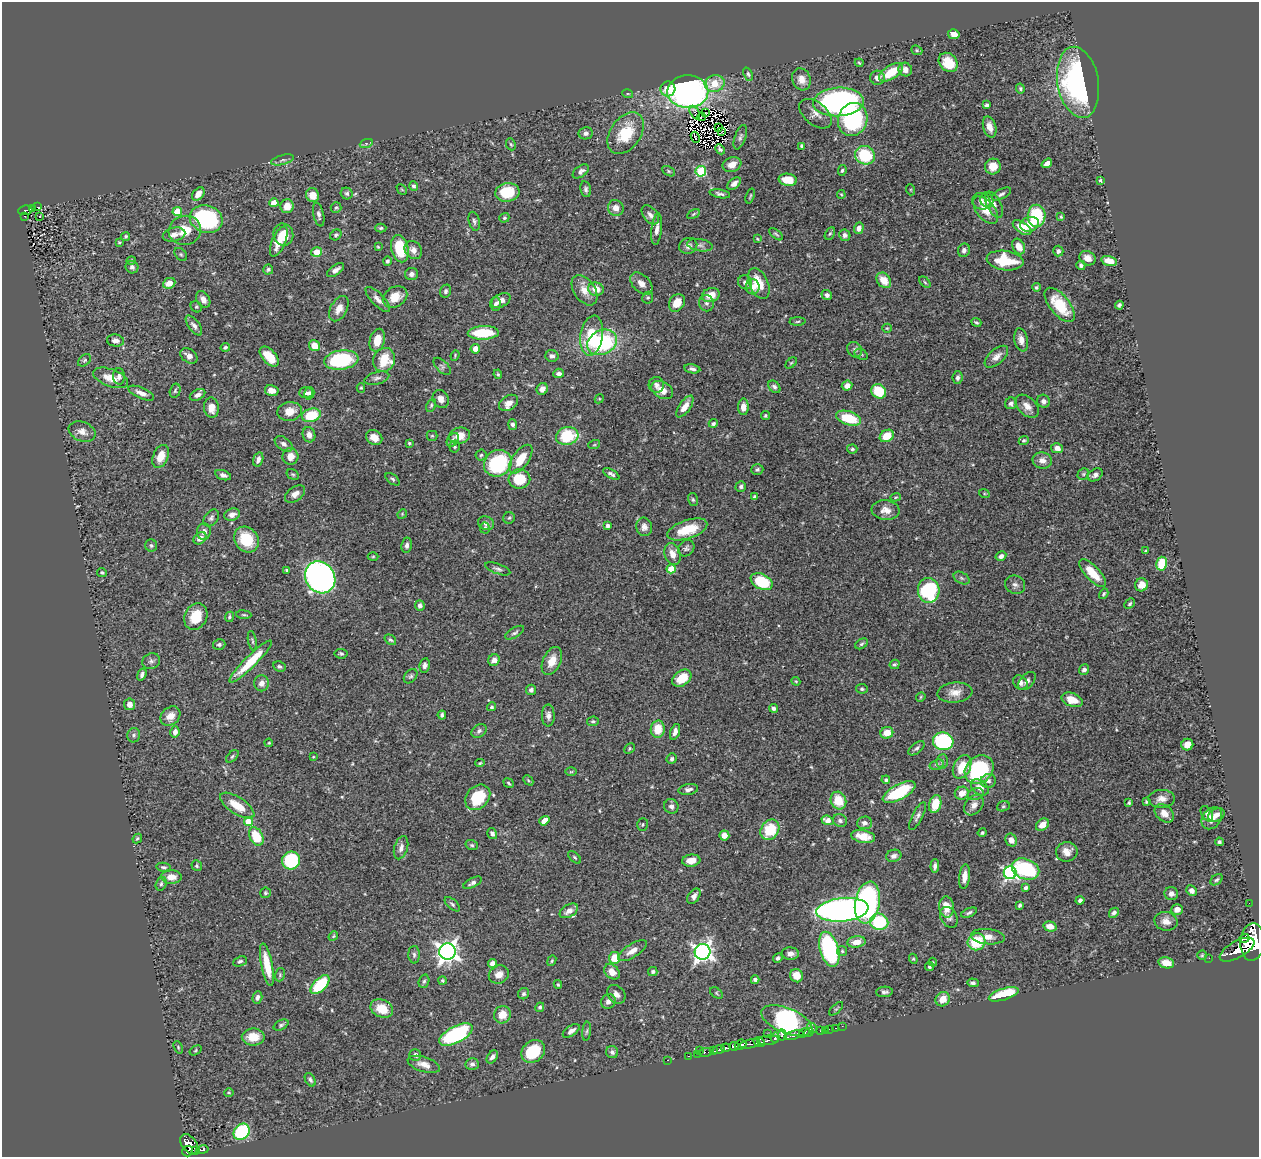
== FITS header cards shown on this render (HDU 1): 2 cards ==
NAXIS1  =                 1257
NAXIS2  =                 1155

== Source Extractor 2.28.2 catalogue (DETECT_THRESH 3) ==
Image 1257 x 1155 px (HDU 1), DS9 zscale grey, 1 PNG px = 1 image px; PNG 1261 x 1159 px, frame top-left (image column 1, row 1155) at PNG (2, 2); each listed source drawn as its Kron ellipse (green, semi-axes under 4 px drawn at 4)
Background 0.445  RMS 0.02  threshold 0.0596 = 3 sigma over >= 5 px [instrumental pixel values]
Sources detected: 538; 2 with non-positive FLUX_AUTO (blend fragments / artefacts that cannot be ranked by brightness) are neither listed nor drawn; of the other 536, the 500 brightest by FLUX_AUTO listed and drawn (36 fainter detections omitted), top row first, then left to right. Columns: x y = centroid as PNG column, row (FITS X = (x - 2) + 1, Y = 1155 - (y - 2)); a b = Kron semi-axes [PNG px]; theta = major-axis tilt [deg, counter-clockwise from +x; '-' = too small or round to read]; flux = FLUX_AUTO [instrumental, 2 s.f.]
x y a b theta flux
954 34 6 5 - 12
917 50 6 4 -22 1.9
948 62 11 8 -46 29
859 63 4 3 - 1.5
905 70 7 6 - 8.9
891 72 14 6 33 37
748 74 7 4 -66 2.4
878 78 7 7 - 7.2
801 79 11 9 -71 12
1078 82 36 20 -80 260
715 83 10 8 16 24
1020 88 5 4 - 2.2
668 89 7 7 - 22
688 91 20 16 2 440
628 94 5 3 - 1.4
838 102 25 14 3 350
986 105 4 4 - 3.1
695 113 7 3 -64 1.5
705 113 4 2 - 2.1
816 114 19 11 -40 11
701 117 4 2 - 1.8
853 120 17 14 69 150
990 127 11 6 -73 10
718 128 3 2 - 1.5
722 131 4 2 - 2.6
586 133 7 6 - 5
626 133 23 15 55 49
695 137 6 2 -64 1.4
740 137 13 5 71 3.9
366 144 6 4 19 2.6
511 144 6 4 -67 1.8
802 146 4 3 - 2.9
720 149 5 3 - 2.4
865 155 10 9 - 64
283 160 12 4 16 4
1047 163 6 4 35 6.7
732 165 9 7 21 12
993 166 8 7 - 19
842 170 5 4 - 2.2
581 171 9 5 35 5.6
669 171 7 4 -28 2.1
701 171 5 5 - 98
788 180 9 6 -9 26
1100 181 4 3 - 2.3
734 184 8 5 37 6.5
414 186 4 4 - 3.8
402 189 6 3 -45 1.4
586 189 8 5 -80 3.8
911 190 5 3 - 1.3
507 192 12 9 9 51
347 193 6 5 - 3.1
198 194 7 5 51 13
720 194 10 4 -10 4
1001 194 10 5 27 4.1
312 195 7 6 - 15
841 195 4 3 - 1.4
750 196 7 3 70 1.6
987 200 7 6 - 5.1
981 201 9 8 - 6.2
274 203 4 4 - 22
994 205 14 7 -63 7.5
287 206 7 6 - 16
37 207 3 2 - 1.3
32 208 3 2 - 22
336 208 5 5 - 2.2
616 208 8 7 - 8.6
25 210 7 4 9 72
986 210 16 9 -51 19
177 212 5 4 - 35
319 214 12 5 -78 4.9
693 214 7 4 28 1.9
650 215 11 7 -50 6.9
25 216 3 2 - 9.7
40 216 3 2 - 2.1
1037 216 11 9 88 80
1061 217 4 3 - 2
504 218 5 4 - 2.3
206 219 17 13 -19 170
474 221 10 5 -76 3.7
1030 224 9 7 16 22
381 228 5 4 - 2.1
859 228 6 5 - 7.6
1022 228 10 5 -35 21
657 229 16 5 84 8
185 230 16 14 14 30
776 234 8 3 -40 2.1
830 234 7 4 61 2.1
174 235 11 7 13 8.4
283 235 11 10 - 21
336 235 6 5 - 2.7
845 235 6 5 - 4.7
126 236 4 4 - 2.1
757 239 4 3 - 1.3
279 241 16 6 67 19
119 242 4 3 - 1.4
700 245 13 6 -9 4.6
688 246 9 8 - 5.5
378 247 3 3 - 1.4
1019 247 8 6 -60 14
400 249 14 8 -75 55
413 250 10 8 -51 8.2
964 250 7 6 - 5.2
1058 251 5 5 - 4.2
317 252 5 5 - 21
181 254 7 5 -48 2.5
1088 258 8 7 - 10
131 260 5 3 - 2
1005 260 18 9 -7 53
387 261 4 4 - 3.3
1109 261 8 4 -15 18
1081 265 5 4 - 3.3
132 267 6 6 - 5
268 269 5 5 - 2.5
335 270 10 5 36 6.6
411 274 7 6 - 5.6
884 280 8 6 -49 19
745 282 7 6 - 5.5
925 282 7 4 -45 2.1
169 283 6 5 - 13
641 283 13 8 -45 10
759 283 16 9 -66 29
753 287 7 6 - 9.6
1036 287 4 4 - 2.2
596 289 8 6 -17 16
584 290 17 10 -56 16
446 291 7 5 68 3.3
711 295 9 7 19 19
827 295 5 5 - 4.3
395 297 13 10 33 21
648 298 6 5 - 2.3
203 299 9 6 -59 7.6
378 299 16 6 -45 8.2
501 300 10 6 28 9
677 303 9 7 57 18
706 303 8 7 - 5
495 304 7 5 89 4.2
1060 305 21 9 -51 43
1119 305 4 4 - 3
196 307 6 5 - 2
339 309 13 8 61 11
798 321 8 4 2 1.9
976 322 5 3 - 2.1
194 325 12 5 -53 5.5
887 328 5 4 - 1.7
483 333 15 7 2 59
592 336 20 11 81 54
377 340 11 7 75 20
1021 340 12 6 -78 9
115 341 8 6 -8 6.7
602 342 15 12 27 130
314 346 6 5 - 17
225 347 5 4 - 2.5
475 349 5 5 - 11
855 350 8 7 - 4.5
861 354 7 4 -30 2.2
455 355 5 3 - 1.4
189 356 9 6 -36 7.2
552 356 6 6 - 4.4
269 357 12 6 -47 26
996 357 14 7 41 9.2
84 360 7 5 41 2.6
341 360 17 9 8 120
384 360 12 10 66 41
791 363 7 4 44 1.5
442 366 11 5 -45 3.9
692 369 8 4 -10 4
559 373 5 5 - 5.1
498 374 5 4 - 1.8
119 376 8 6 -88 4.9
958 377 7 5 82 3.8
111 378 18 8 -20 19
377 378 13 6 15 4.7
656 385 8 7 - 5.3
847 386 5 5 - 8.9
774 387 7 5 -48 4.4
361 388 5 4 - 2
542 389 6 5 - 7.1
272 390 7 5 -13 11
662 390 12 8 -30 14
175 391 7 5 75 2.7
879 391 8 6 -39 44
141 393 14 5 -24 8.8
306 393 7 5 0 4.6
309 393 6 5 - 4
197 395 8 5 28 6.2
441 399 9 7 -62 7.4
599 399 5 4 - 1.3
1043 401 7 6 - 4.9
508 403 10 7 33 10
1011 403 6 5 - 3.8
431 405 7 4 64 2.2
685 406 12 5 55 14
1027 406 14 9 -44 11
743 407 8 5 89 9
211 408 10 7 -84 12
289 411 12 9 8 16
311 415 10 6 15 54
765 416 4 4 - 2.2
848 418 13 6 -17 48
713 423 4 4 - 2.8
513 424 5 4 - 4
82 431 14 9 -21 10
309 435 8 6 -73 9.7
432 436 5 5 - 1.7
459 436 10 8 15 16
567 436 11 9 15 66
887 436 7 5 32 27
374 438 8 7 - 12
453 440 7 5 53 3.7
1024 440 5 4 - 2.5
409 443 4 3 - 1.7
284 444 10 6 -36 5.5
594 445 6 4 18 1.5
455 446 6 5 - 2.6
1057 448 6 5 - 7.1
852 449 5 4 - 2.1
481 455 5 5 - 2.4
161 456 12 7 67 22
290 456 8 8 - 12
258 459 7 5 73 6.4
521 459 17 8 55 29
1042 460 10 8 -12 9.5
498 463 14 12 34 110
757 469 6 5 - 3
293 474 6 5 - 2.1
611 474 9 4 -29 3.5
1083 474 6 5 - 2.3
223 475 8 4 -18 5
1095 475 8 6 34 4.8
393 479 8 4 -38 2.7
519 479 11 9 -1 42
741 487 5 5 - 2.9
984 493 5 3 - 1.3
295 494 11 7 35 8.6
754 497 4 3 - 2.8
895 497 5 4 - 1.6
693 500 7 5 -73 2.5
886 510 14 10 -6 13
402 514 5 4 - 1.6
232 515 8 6 15 7.2
211 518 9 6 54 4
509 518 6 5 - 2.3
486 523 8 7 - 5
608 526 4 4 - 4.5
644 527 9 8 - 8.4
485 528 5 5 - 3.5
687 529 21 9 18 39
204 532 8 7 - 6.2
200 538 7 5 39 8.2
246 540 14 11 -54 53
151 545 6 6 - 2.7
407 545 8 5 82 4.2
686 548 9 7 47 3.9
1145 551 3 3 - 1.4
672 554 11 8 -75 13
373 556 5 3 - 1.3
1001 556 5 4 - 5.8
1162 564 7 5 76 51
498 569 13 5 -20 4.2
671 569 4 4 - 32
286 570 3 3 - 2
102 573 5 4 - 1.9
1092 573 18 7 -47 27
320 577 17 14 -55 570
962 578 8 5 -27 3.2
762 582 11 7 -26 67
1015 585 10 9 - 5.6
1141 585 6 6 - 13
929 590 12 11 - 130
1104 594 6 3 59 2.3
1130 604 6 4 45 2.2
420 605 5 5 - 4.8
244 615 7 3 -5 1.7
196 616 14 11 63 31
229 617 5 4 - 2.4
515 633 11 5 31 3.5
390 640 6 4 -40 2.2
252 641 10 3 -79 2.1
219 644 6 5 - 3.3
861 644 7 4 32 2.5
341 654 6 4 -7 2.7
494 660 6 5 - 8.2
151 661 9 7 24 4.5
251 661 29 6 45 46
552 661 15 9 65 18
895 664 5 4 - 2.4
425 665 7 5 81 5.1
279 667 6 5 - 3
1084 670 5 5 - 4.1
142 674 6 4 70 4.3
411 676 8 5 49 3
682 678 10 7 35 31
796 681 4 4 - 1.6
1027 681 11 6 48 5.4
261 683 8 7 - 8.2
1020 683 8 6 -47 5.6
862 689 5 5 - 2.7
531 690 5 5 - 3.8
955 692 17 10 5 14
921 697 5 4 - 1.6
1072 700 11 6 -20 21
129 704 6 5 - 8.4
491 707 4 4 - 2.2
773 708 4 4 - 3.8
442 715 4 4 - 3.6
548 715 11 6 -89 5.8
170 716 11 8 41 14
593 721 6 4 7 2.2
658 729 8 7 - 24
479 731 8 6 39 4
175 732 5 4 - 6.2
675 732 8 4 72 6.6
887 733 6 5 - 19
134 735 7 6 - 3.5
943 741 10 9 - 150
269 743 4 3 - 1.4
1187 745 6 6 - 11
629 748 6 4 42 2
917 748 9 5 38 3.6
232 756 7 4 45 2.5
313 757 3 3 - 1.4
672 759 5 5 - 2.8
942 761 7 5 85 3.3
480 763 5 4 - 1.8
937 765 7 5 18 2.9
962 767 12 8 63 32
979 770 15 13 44 140
571 772 6 4 1 1.5
528 780 6 4 -47 1.9
886 780 4 3 - 2.6
988 781 7 7 - 4.9
509 783 5 3 - 1.9
980 787 10 7 -37 11
688 790 10 5 10 5.5
899 792 18 7 29 78
962 793 7 6 - 13
976 794 8 6 15 3.2
478 797 14 11 46 51
1161 799 13 9 4 11
838 801 9 7 -67 32
1146 802 3 3 - 1.6
1129 803 4 3 - 2
935 804 9 6 74 30
974 805 11 8 50 8.4
237 806 20 8 -33 28
671 806 7 7 - 4.6
1003 806 6 5 - 2
1164 813 11 8 -41 13
1207 814 8 5 -60 4.8
1216 815 9 6 26 7.6
918 816 15 5 63 5.1
1212 818 12 9 53 12
827 820 6 4 -21 12
544 821 5 4 - 12
840 821 7 6 - 4.9
248 822 4 4 - 36
864 823 7 6 - 5.6
643 825 6 5 - 2.2
1042 825 7 5 40 14
770 830 11 8 56 47
982 833 4 3 - 2.1
492 834 6 4 -56 4.3
724 835 5 5 - 10
256 836 10 6 -62 46
863 837 12 6 -11 21
137 838 5 3 - 2
1011 840 7 5 -60 8.6
1219 842 4 3 - 2.3
472 845 6 4 -17 2.3
401 848 12 6 73 6.9
1067 852 11 9 7 13
894 856 7 6 - 5.3
575 857 8 4 -45 2.2
291 860 9 9 - 89
691 861 9 6 6 14
197 866 5 5 - 2.2
935 866 7 3 86 4.3
164 867 7 4 -11 2.9
1025 869 14 10 -22 120
1010 873 6 6 - 290
171 877 10 7 -1 15
964 877 12 5 83 13
1217 880 7 4 39 2.5
473 883 10 4 27 4.5
161 884 7 5 73 2.9
1026 888 4 3 - 4.1
1191 891 5 5 - 7.1
265 893 5 5 - 2.2
1171 894 7 6 - 6.4
694 896 8 5 56 6.1
1080 900 4 3 - 3.8
867 902 21 12 80 320
1249 903 2 2 - 4.5
452 904 9 4 -43 3.1
1020 905 4 3 - 2.6
946 907 10 7 -83 23
1177 909 6 5 - 9.4
842 910 26 11 6 650
569 911 10 6 29 9.6
969 913 8 4 22 3.3
1114 913 5 4 - 4
949 917 11 8 -60 5.2
1166 921 11 9 -12 11
879 922 9 8 - 87
1050 926 7 5 -14 12
333 936 5 4 - 1.5
988 937 17 7 -5 10
1244 938 5 3 - 230
856 942 9 5 9 14
977 942 9 8 - 57
1252 942 19 12 86 4700
829 949 18 9 -74 170
1237 950 19 8 29 1600
447 951 8 8 - 890
632 951 16 6 32 11
842 951 5 5 - 2
702 952 8 7 - 660
790 954 8 6 -1 7.1
414 955 9 5 -88 3.5
1202 955 5 4 - 1.8
615 958 6 5 - 29
778 958 5 4 - 3.1
1209 958 2 2 - 6.8
913 959 5 4 - 1.7
240 961 7 4 23 2.9
552 961 5 4 - 1.7
933 962 4 4 - 1.3
492 963 4 4 - 8.3
1166 963 8 5 -12 15
267 965 22 5 -79 31
929 967 4 3 - 2.5
653 971 5 4 - 3.1
612 972 9 6 -40 12
499 974 10 8 30 11
280 975 7 5 73 2
797 976 7 6 - 15
442 980 4 4 - 2.4
755 980 4 4 - 4
424 981 7 5 72 2.6
973 983 6 4 -3 3
320 985 12 6 45 69
558 985 4 3 - 1.7
884 992 8 5 3 4.2
716 993 7 4 -37 2.1
524 994 6 5 - 3
616 994 10 8 -50 7.9
1004 994 15 5 18 62
257 997 6 4 72 4.8
943 999 7 6 - 16
608 1001 7 7 - 6.2
540 1007 5 4 - 2.7
382 1008 12 8 -23 28
836 1009 8 3 44 1.6
502 1015 9 8 - 18
787 1021 27 12 -22 350
281 1025 8 5 30 2.9
842 1026 2 2 - 6.5
812 1028 6 4 -48 69
835 1028 3 2 - 13
829 1029 2 2 - 7.5
825 1030 2 2 - 5.6
571 1031 9 5 33 6.7
587 1031 9 4 84 2.4
820 1031 2 2 - 11
809 1032 5 3 - 150
804 1033 5 4 - 380
767 1034 2 2 - 12
456 1035 18 8 27 170
782 1035 5 3 - 71
794 1035 10 4 16 550
253 1037 11 8 0 22
775 1038 5 3 - 110
768 1040 11 4 5 180
759 1042 6 4 -28 140
750 1044 10 4 11 160
740 1045 6 5 - 520
734 1046 5 3 - 210
178 1047 6 4 -67 1.6
726 1048 5 3 - 250
196 1050 6 4 34 1.9
719 1050 6 3 17 210
533 1051 13 10 41 56
700 1051 3 2 - 4.5
714 1051 4 3 - 210
612 1052 6 6 - 4
706 1052 7 3 6 36
698 1054 3 2 - 30
415 1055 6 6 - 5.3
689 1056 3 2 - 19
492 1057 7 4 55 5.2
668 1060 3 2 - 5.9
424 1064 17 7 -18 12
472 1064 7 6 - 4.3
310 1080 7 4 -59 3.2
229 1092 5 3 - 1.4
242 1132 9 7 47 120
189 1144 11 7 -52 430
196 1150 3 2 - 37
202 1150 6 3 11 63
187 1151 5 5 - 240
At the frame edge (FLAGS 8, measured only in part): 1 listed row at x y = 1252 942
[36 fainter detections neither listed nor drawn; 2 non-positive-flux detections neither listed nor drawn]